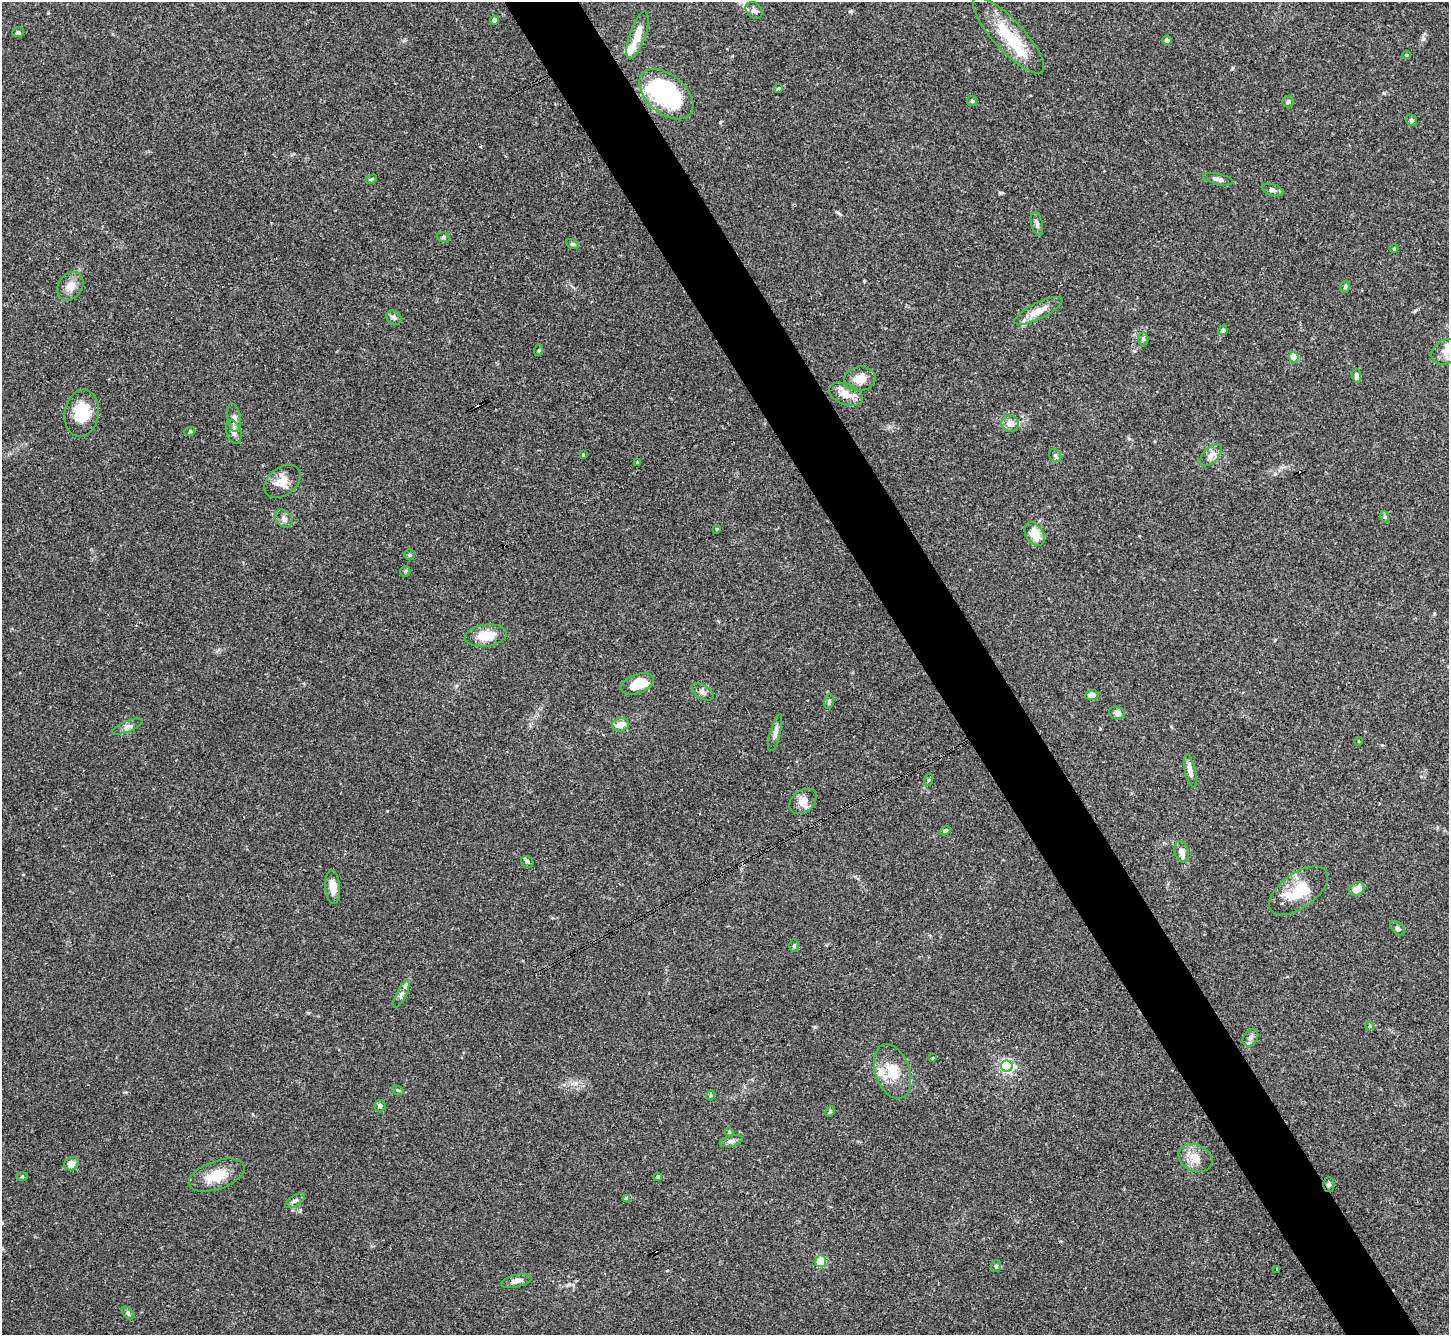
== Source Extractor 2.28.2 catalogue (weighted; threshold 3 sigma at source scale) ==
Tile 6 of 4 x 4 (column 2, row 2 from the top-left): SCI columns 1451-2897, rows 2960-4292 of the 5792 x 5782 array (HDU 1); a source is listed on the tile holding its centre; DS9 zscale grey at full resolution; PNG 1451 x 1337 px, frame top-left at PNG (2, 2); each listed source drawn as its Kron ellipse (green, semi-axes under 4 px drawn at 4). Shown black and unused: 5% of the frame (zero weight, under 3 of 4 exposures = <1% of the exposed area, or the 3 px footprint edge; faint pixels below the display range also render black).
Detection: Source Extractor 2.28.2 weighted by HDU 2 'WHT'; one run over the whole footprint, this tile lists its part. Background 0.11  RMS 0.0068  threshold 0.0307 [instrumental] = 3 sigma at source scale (4.5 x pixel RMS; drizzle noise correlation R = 1.50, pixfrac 1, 0.05/0.05 arcsec/px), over >= 5 px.
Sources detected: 103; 2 inside a brighter object's white glare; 3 cosmic-ray / hot-pixel residue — neither listed nor drawn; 5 inside a brighter listed object's ellipse — not listed separately; the other 93 listed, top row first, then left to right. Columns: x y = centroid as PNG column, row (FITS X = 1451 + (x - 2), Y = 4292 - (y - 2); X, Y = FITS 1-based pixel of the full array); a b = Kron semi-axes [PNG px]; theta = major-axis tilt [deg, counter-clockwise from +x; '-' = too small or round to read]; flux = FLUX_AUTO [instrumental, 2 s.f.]
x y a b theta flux
754 10 9 7 -44 2.7
494 20 4 4 - 2.1
18 32 6 5 - 1.1
638 35 25 8 71 12
1008 35 50 15 -47 31
1167 40 5 4 - 2.1
1406 55 4 3 - 0.82
778 88 4 3 - 2.9
666 94 31 19 -41 80
972 101 5 5 - 0.97
1288 101 6 5 - 1.5
1411 120 6 5 - 1.4
371 179 6 4 29 0.85
1218 179 15 5 -13 2.9
1272 190 11 5 -15 2
1037 224 12 5 -76 2.3
443 237 6 5 - 1.3
573 244 7 4 -25 1
1394 248 4 3 - 0.58
70 286 15 12 55 6.6
1345 287 6 5 - 1.2
1038 311 26 8 26 9.8
394 317 8 6 -32 2
1223 330 5 4 - 2.5
1143 339 6 5 - 1.2
539 350 6 4 71 0.75
1446 352 15 11 34 6.6
1294 357 5 5 - 13
1356 376 7 4 -87 1.9
860 379 15 12 7 7.7
846 394 18 10 -22 7.7
82 413 24 17 80 21
234 418 14 6 -81 3.7
1010 423 8 8 - 6.2
190 431 5 3 - 0.62
234 432 12 7 -71 3.5
583 455 3 2 - 0.62
1055 455 7 5 -53 1.6
1211 455 14 7 45 4.6
637 463 4 3 - 0.88
282 481 20 14 37 9.2
1385 517 6 4 -72 0.97
284 518 10 7 -46 2.8
717 529 4 4 - 0.75
1034 534 13 8 -57 10
410 555 5 5 - 1.2
405 571 5 5 - 0.96
486 636 21 11 7 14
638 684 17 9 21 14
703 692 12 7 -33 3
1092 695 7 5 8 4.5
829 702 7 4 82 1.3
1117 713 8 6 -24 2.9
620 725 9 6 16 6
128 726 16 5 22 2.8
775 732 19 5 76 3.4
1359 741 4 3 - 0.57
1190 771 17 5 -77 4
928 780 6 4 70 0.82
803 801 15 10 37 5.4
945 830 5 4 - 1.3
1182 852 11 7 -74 4.8
527 862 6 5 - 1.2
333 887 17 7 -85 7.5
1357 889 8 6 32 5.8
1298 891 34 17 35 23
1398 928 9 5 -45 1.6
794 946 6 5 - 1
401 994 14 5 63 2.5
1369 1026 4 4 - 1.6
1250 1038 9 7 55 2.6
933 1058 3 3 - 1
1007 1066 6 5 - 140
892 1072 28 17 -71 16
398 1090 6 4 -30 0.86
711 1095 5 3 - 0.68
380 1106 6 5 - 2.1
830 1112 5 4 - 1
729 1132 4 4 - 0.83
731 1141 11 5 13 2.2
1195 1158 18 13 -25 9.2
71 1164 7 6 - 5.1
217 1175 29 14 19 16
22 1177 5 3 - 0.75
657 1177 4 3 - 0.87
1329 1185 7 5 90 1.4
627 1199 4 4 - 3.7
295 1201 11 5 33 2
821 1261 5 5 - 32
996 1266 6 5 - 1.2
1277 1269 3 2 - 0.74
516 1281 15 6 14 3.5
128 1313 7 4 -46 1.4
Overlapping masked pixels (flux is a lower limit): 1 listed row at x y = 1329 1185
Isophote crosses this tile's border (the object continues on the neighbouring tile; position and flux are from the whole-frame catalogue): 1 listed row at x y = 1446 352